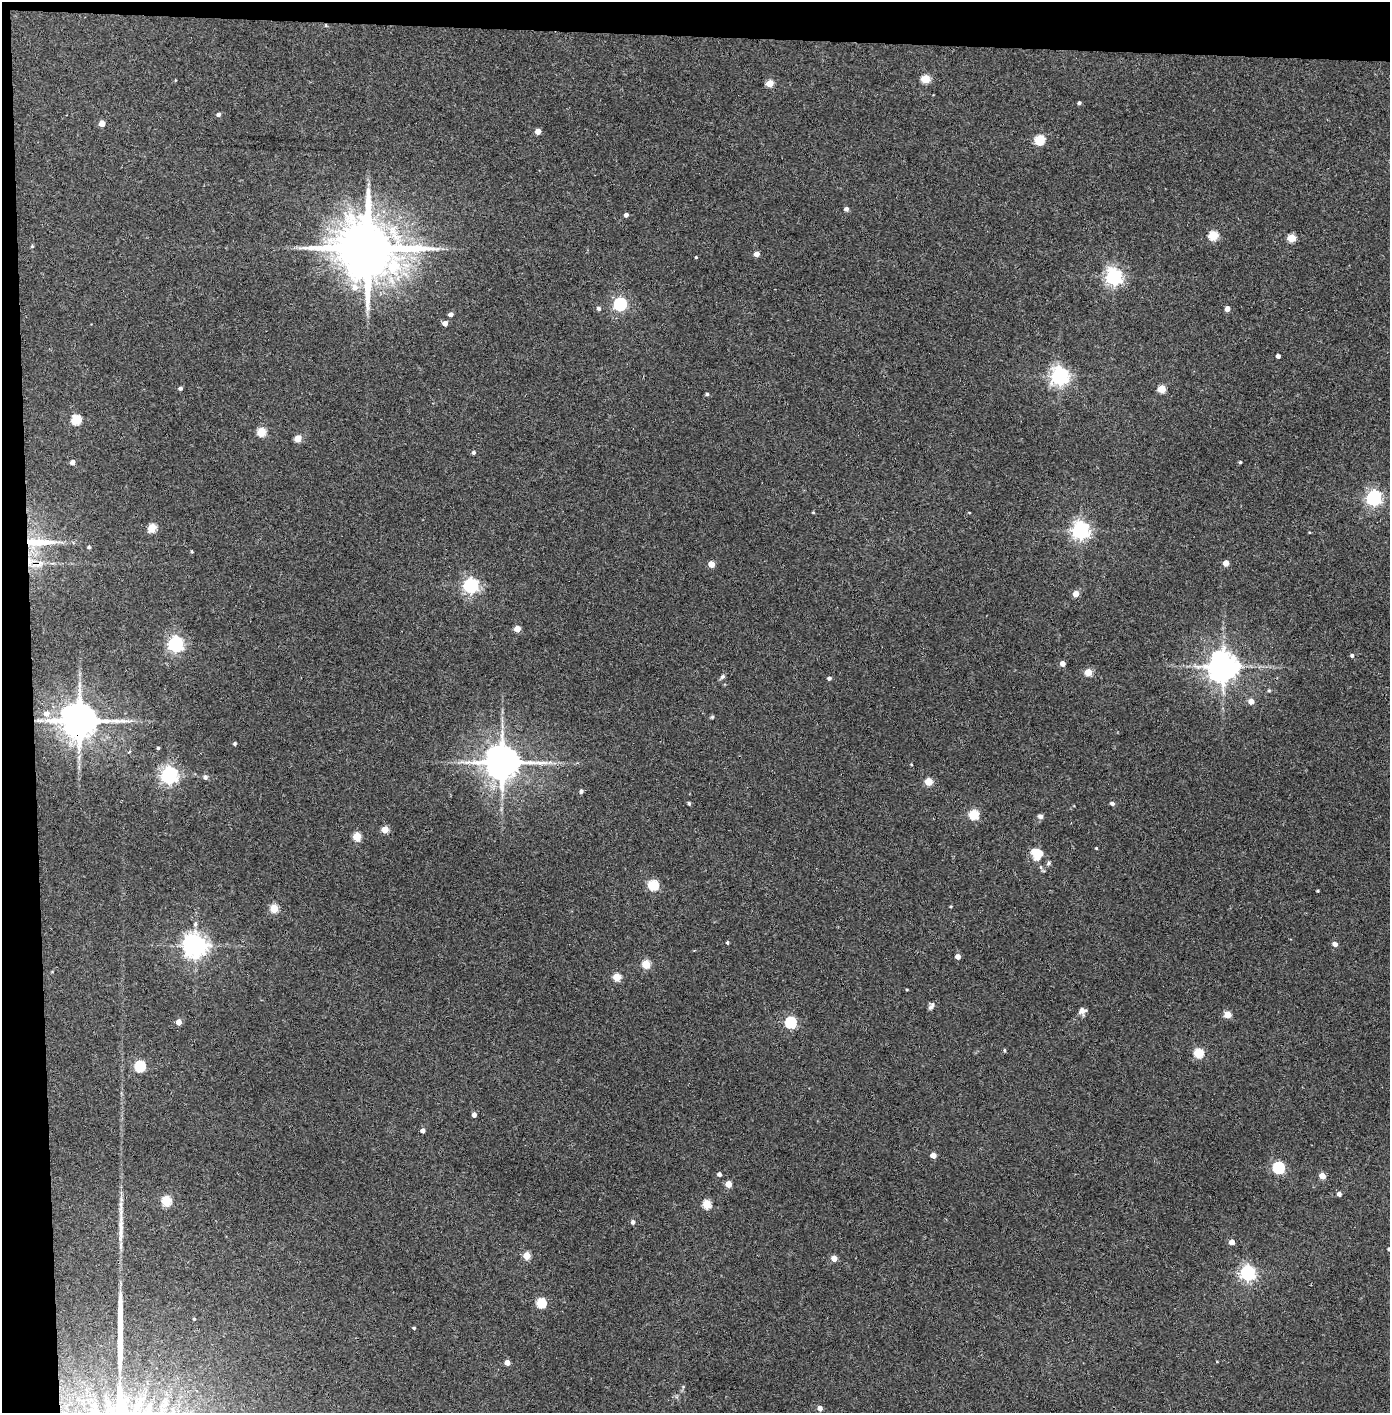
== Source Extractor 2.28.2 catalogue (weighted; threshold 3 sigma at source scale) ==
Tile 1 of 3 x 3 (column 1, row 1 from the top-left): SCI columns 80-1467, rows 2826-4236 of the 4321 x 4242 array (HDU 1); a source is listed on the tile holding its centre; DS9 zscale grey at full resolution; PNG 1392 x 1415 px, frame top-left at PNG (2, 2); no overlay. Shown black and unused: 5% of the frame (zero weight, under 3 of 4 exposures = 6% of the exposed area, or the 3 px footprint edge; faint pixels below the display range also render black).
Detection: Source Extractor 2.28.2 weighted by HDU 2 'WHT'; one run over the whole footprint, this tile lists its part. Background 0.0881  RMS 0.0057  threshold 0.0255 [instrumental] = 3 sigma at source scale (4.5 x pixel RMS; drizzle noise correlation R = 1.50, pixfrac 1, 0.05/0.05 arcsec/px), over >= 5 px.
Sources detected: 121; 1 long thin detection or spike segment (spike, bleed or trail) — not listed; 1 inside a brighter listed object's ellipse — not listed separately; the other 119 listed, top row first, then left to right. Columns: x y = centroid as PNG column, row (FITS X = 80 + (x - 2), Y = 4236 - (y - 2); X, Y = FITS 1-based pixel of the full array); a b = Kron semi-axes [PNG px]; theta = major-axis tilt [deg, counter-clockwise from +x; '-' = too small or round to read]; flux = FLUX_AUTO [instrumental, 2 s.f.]
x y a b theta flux
925 79 5 5 - 20
769 83 5 4 - 13
1079 103 4 3 - 1.2
218 114 5 4 - 1.6
102 124 5 4 - 6
538 131 4 4 - 5.2
1040 140 5 5 - 36
846 209 4 4 - 2
626 215 4 4 - 1.9
1213 235 5 5 - 29
1291 238 5 5 - 18
32 246 4 4 - 0.64
367 248 18 15 -7 4900
756 254 4 4 - 4.3
696 257 3 3 - 0.5
1114 277 6 6 - 220
355 287 9 8 - 3.9
620 304 6 6 - 100
598 308 5 5 - 1.5
1227 309 4 4 - 3.5
450 314 4 4 - 2.4
445 323 4 4 - 3.6
1278 356 4 4 - 2
1060 376 6 6 - 260
180 388 4 4 - 1.4
1162 389 5 5 - 16
707 394 4 4 - 0.86
76 420 5 5 - 32
261 432 5 5 - 24
298 438 5 4 - 11
473 452 5 4 - 1.2
72 462 4 4 - 3.5
1240 462 4 4 - 0.65
1374 498 6 6 - 160
813 512 5 3 - 0.5
969 513 4 3 - 0.37
152 528 5 5 - 21
1080 530 6 6 - 260
38 542 43 10 0 20
89 547 4 4 - 1
192 551 4 3 - 0.58
30 561 13 10 51 7
1226 563 4 4 - 6.2
711 564 4 4 - 8.5
471 585 6 6 - 150
1076 594 5 5 - 5.9
517 629 4 4 - 7.8
175 644 6 6 - 170
1352 655 4 4 - 1.3
1062 664 4 4 - 3.6
1223 667 10 9 - 750
1088 672 5 5 - 13
723 676 7 5 45 1.3
829 678 4 4 - 1.4
1269 691 5 4 - 0.8
1251 701 5 5 - 4.7
46 714 7 7 - 3.2
712 717 5 4 - 0.7
79 721 11 9 -5 1800
234 744 4 3 - 0.95
158 748 3 3 - 0.77
129 752 5 3 - 0.61
502 762 10 9 - 1500
911 764 4 3 - 0.45
169 775 6 6 - 210
205 777 5 5 - 1.8
928 782 5 4 - 16
581 791 5 4 - 1.5
689 803 4 3 - 0.89
1112 803 5 4 - 1.5
974 815 5 5 - 36
1040 816 7 6 - 1.6
385 829 5 4 - 10
357 837 5 5 - 18
1096 848 3 3 - 0.55
1037 854 15 12 -51 13
1049 863 7 5 53 1
653 885 5 5 - 44
1318 891 3 3 - 0.6
951 906 4 3 - 0.55
274 908 5 5 - 18
195 924 8 5 81 1.3
727 943 3 3 - 0.86
1335 944 5 4 - 3.2
195 946 8 8 - 440
958 956 4 4 - 4.2
646 964 5 5 - 21
616 977 5 5 - 15
907 990 3 3 - 0.51
930 1007 7 7 - 1.7
1082 1011 9 7 16 2.9
1227 1015 5 4 - 9.9
178 1022 4 4 - 5.3
790 1022 5 5 - 59
1004 1050 5 3 - 0.66
1198 1053 5 5 - 30
140 1066 5 5 - 52
474 1115 4 4 - 2.8
423 1131 4 4 - 2.5
933 1155 4 4 - 6
1278 1168 6 5 - 66
719 1174 4 4 - 1.9
1322 1176 5 4 - 8.6
728 1184 4 4 - 8.7
1339 1194 4 4 - 2.3
166 1201 5 5 - 34
707 1204 5 5 - 22
633 1222 5 4 - 1.8
121 1231 48 6 90 9.5
1232 1242 4 4 - 5.2
1388 1249 4 3 - 0.82
526 1255 5 4 - 14
834 1258 4 4 - 5.5
1247 1273 6 6 - 160
541 1303 5 5 - 33
194 1319 4 3 - 0.58
414 1328 4 4 - 0.63
507 1362 4 4 - 5.7
820 1408 4 4 - 3.3
Overlapping masked pixels (flux is a lower limit): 3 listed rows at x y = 38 542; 30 561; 79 721
Isophote crosses this tile's border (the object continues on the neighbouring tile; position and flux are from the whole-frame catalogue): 1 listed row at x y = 1388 1249